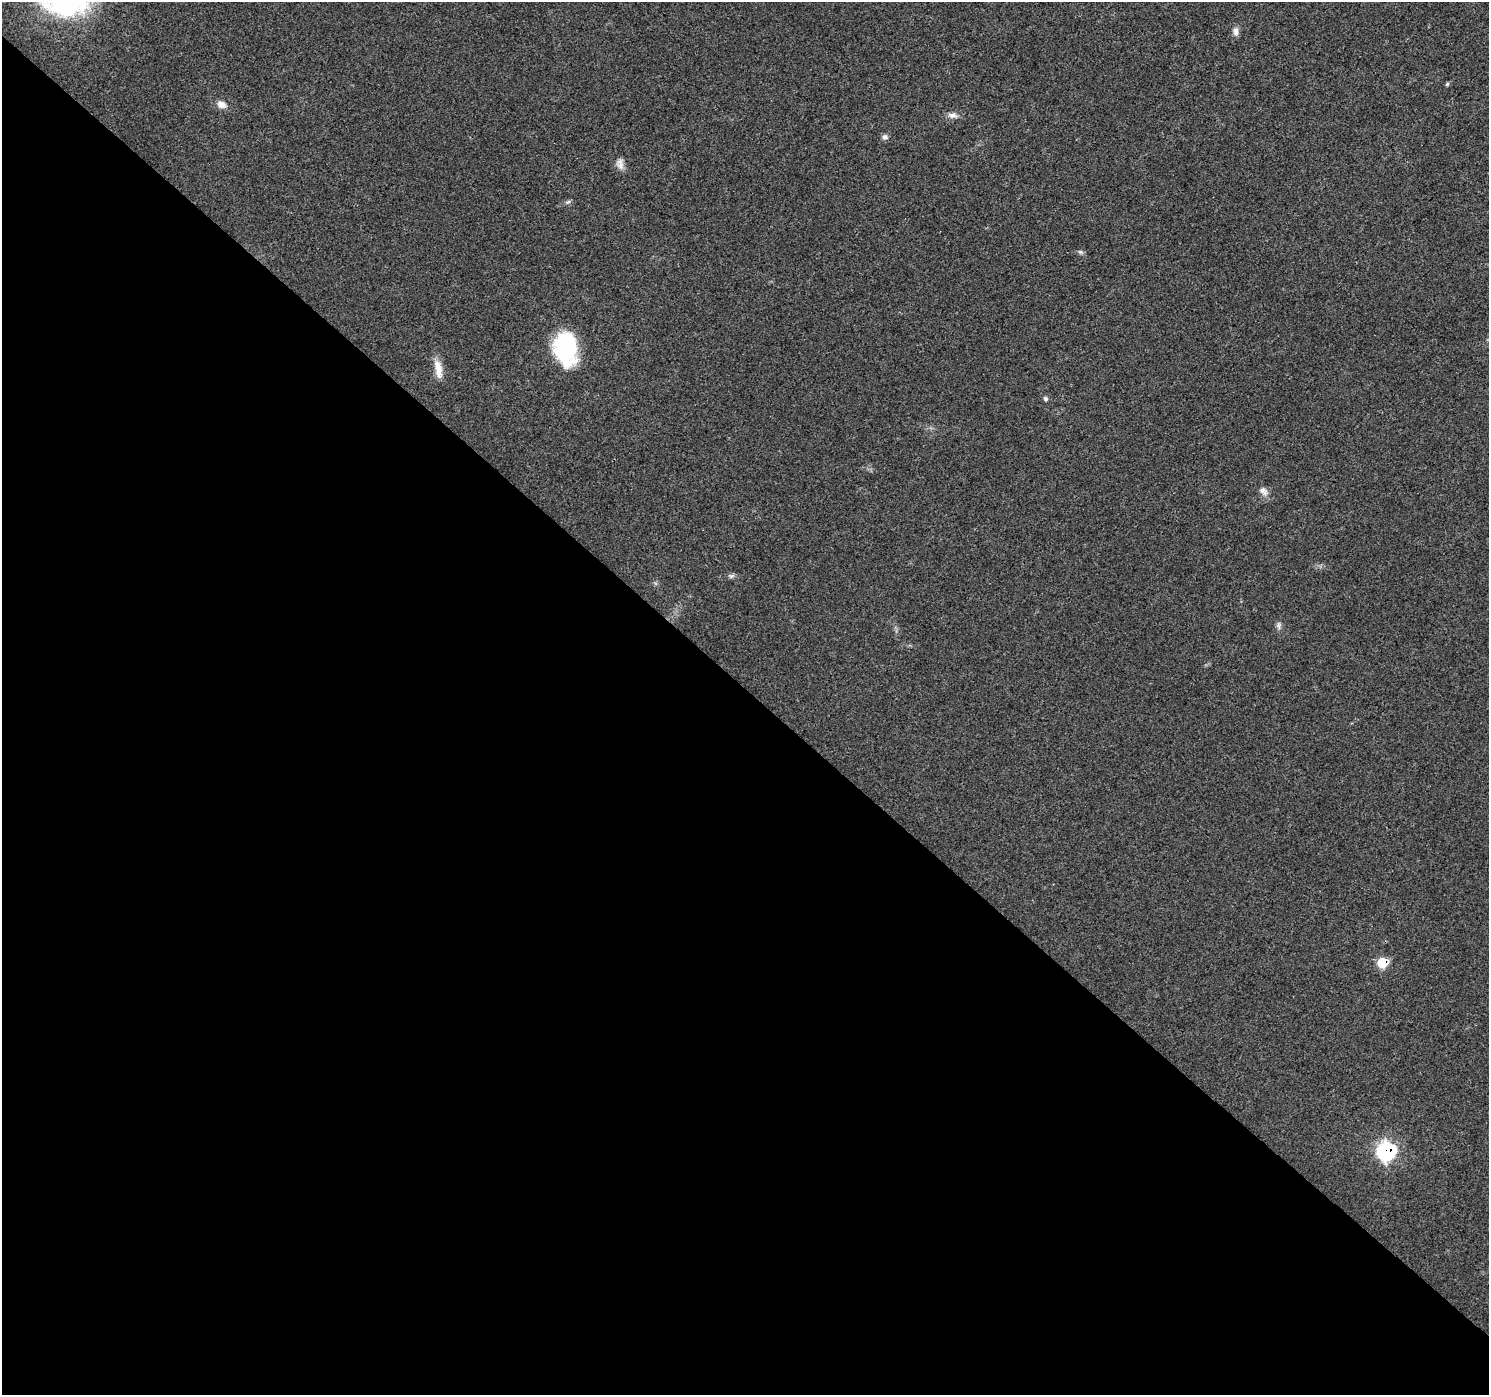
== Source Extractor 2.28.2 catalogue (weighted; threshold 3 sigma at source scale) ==
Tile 14 of 4 x 4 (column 2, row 4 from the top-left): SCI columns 1567-3053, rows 297-1689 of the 6101 x 6099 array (HDU 1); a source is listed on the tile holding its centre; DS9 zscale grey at full resolution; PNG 1491 x 1397 px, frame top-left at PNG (2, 2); no overlay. Shown black and unused: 51% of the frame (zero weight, under 3 of 4 exposures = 7% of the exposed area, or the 3 px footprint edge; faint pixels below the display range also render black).
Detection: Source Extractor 2.28.2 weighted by HDU 2 'WHT'; one run over the whole footprint, this tile lists its part. Background 0.0206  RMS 0.0036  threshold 0.0164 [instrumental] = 3 sigma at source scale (4.5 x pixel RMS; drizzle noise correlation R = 1.50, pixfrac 1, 0.0396/0.0396 arcsec/px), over >= 5 px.
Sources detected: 16; all 16 listed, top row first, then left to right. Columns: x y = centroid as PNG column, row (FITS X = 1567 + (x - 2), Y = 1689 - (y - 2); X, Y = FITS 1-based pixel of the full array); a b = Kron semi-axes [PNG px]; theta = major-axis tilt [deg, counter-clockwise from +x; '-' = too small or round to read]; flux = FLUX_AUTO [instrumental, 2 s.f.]
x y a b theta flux
1236 31 11 6 -88 1.8
1447 84 5 4 - 0.55
221 104 11 8 -27 2.7
953 115 14 7 -7 2
885 137 7 7 - 1.1
620 164 15 9 -74 2.3
568 202 9 4 18 0.77
1080 252 8 5 -26 0.78
566 348 30 20 -83 41
438 369 26 9 -81 4.7
1045 398 6 5 - 0.75
1263 491 14 9 -38 2.1
731 576 9 6 10 0.96
1279 625 10 6 86 1.2
1382 962 8 7 - 13
1386 1151 10 9 - 71
Overlapping masked pixels (flux is a lower limit): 2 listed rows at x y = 1382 962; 1386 1151